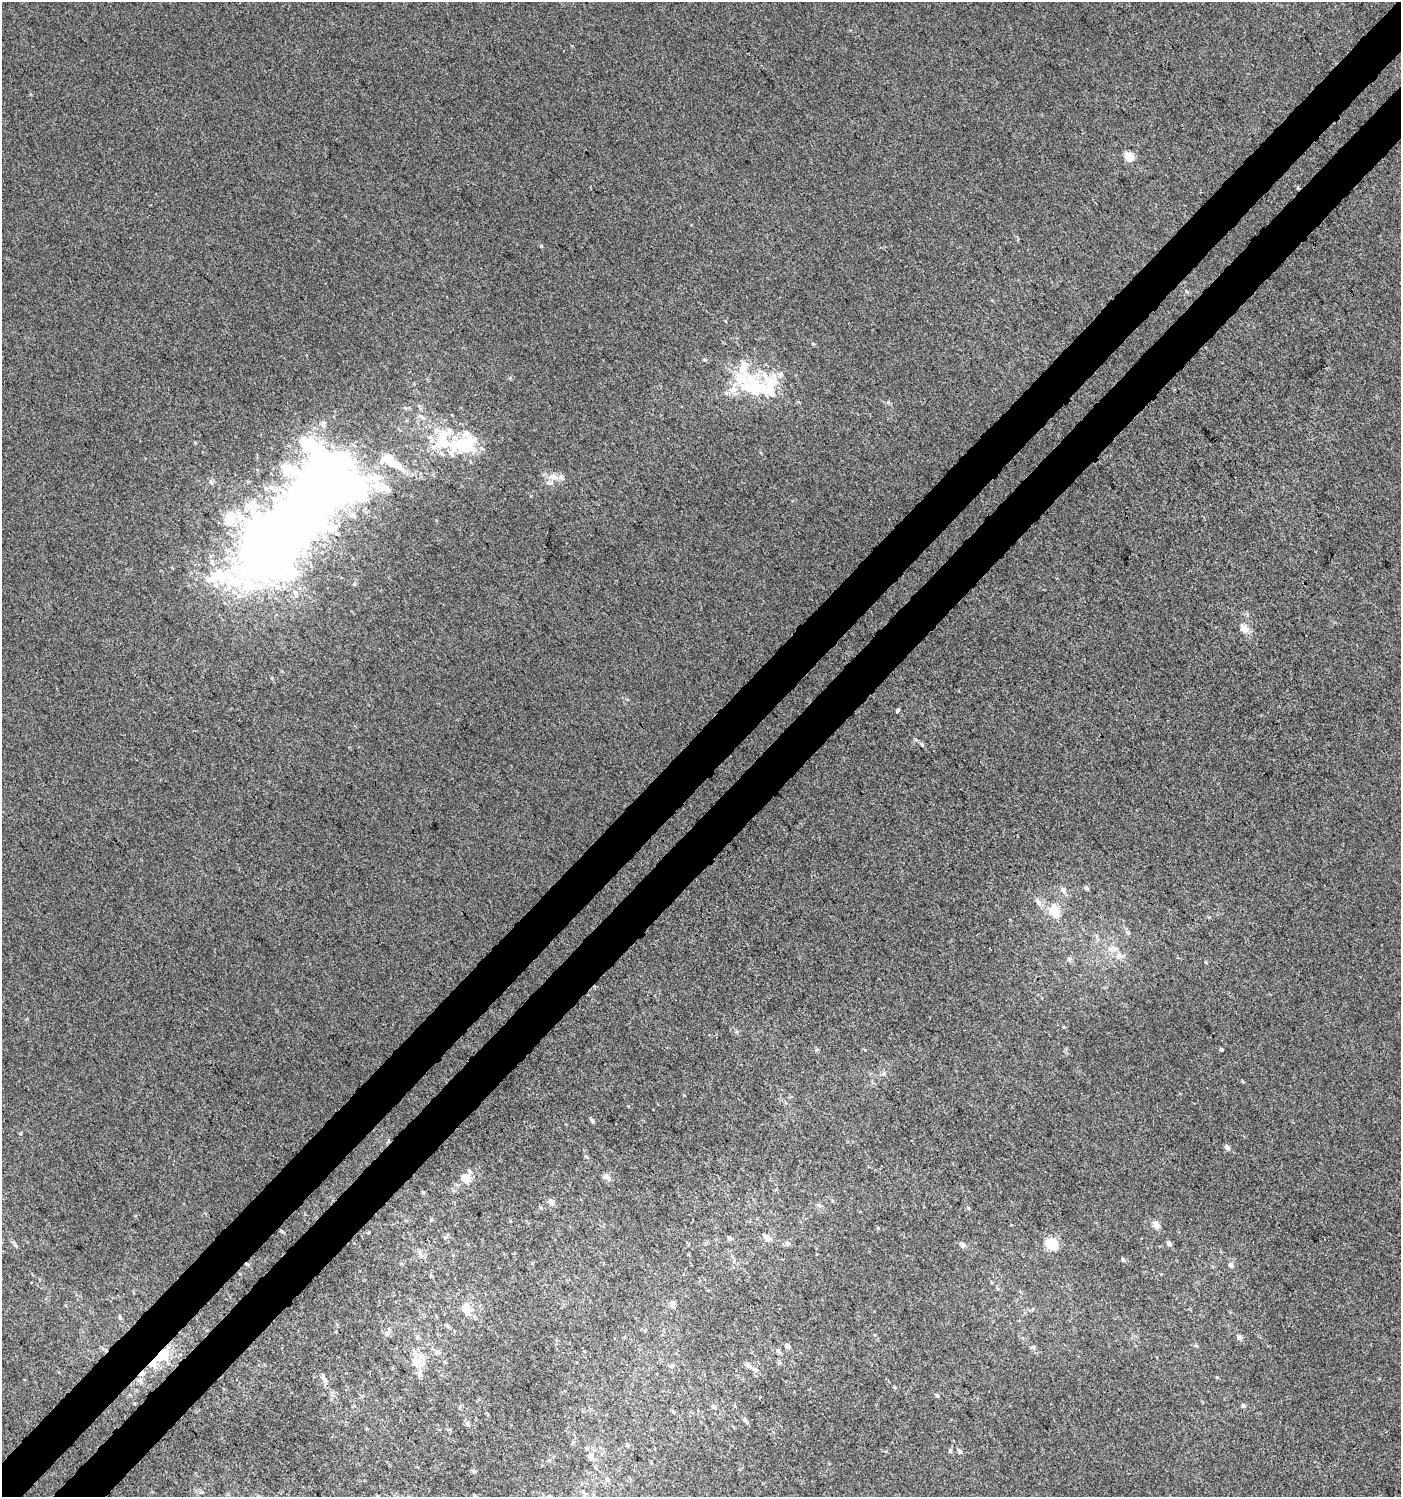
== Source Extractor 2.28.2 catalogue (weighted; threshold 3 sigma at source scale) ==
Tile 7 of 4 x 4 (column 3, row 2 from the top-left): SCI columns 2996-4394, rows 3040-4534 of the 6055 x 6072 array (HDU 1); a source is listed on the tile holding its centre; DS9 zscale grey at full resolution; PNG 1403 x 1499 px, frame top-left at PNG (2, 2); no overlay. Shown black and unused: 7% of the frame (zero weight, under 3 of 4 exposures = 5% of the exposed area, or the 3 px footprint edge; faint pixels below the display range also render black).
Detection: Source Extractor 2.28.2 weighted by HDU 2 'WHT'; one run over the whole footprint, this tile lists its part. Background 6.82e-05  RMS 0.0047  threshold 0.0211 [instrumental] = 3 sigma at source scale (4.5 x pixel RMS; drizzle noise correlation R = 1.50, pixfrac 1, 0.0396/0.0396 arcsec/px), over >= 5 px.
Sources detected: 103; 10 inside a brighter object's white glare — not listed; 21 inside a brighter listed object's ellipse — not listed separately; the other 72 listed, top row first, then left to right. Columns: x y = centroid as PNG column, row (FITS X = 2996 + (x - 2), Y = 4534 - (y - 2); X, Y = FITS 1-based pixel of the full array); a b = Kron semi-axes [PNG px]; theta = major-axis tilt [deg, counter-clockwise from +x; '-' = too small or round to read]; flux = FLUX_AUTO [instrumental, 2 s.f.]
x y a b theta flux
1129 156 7 7 - 7.2
541 246 5 4 - 0.48
1186 291 5 3 - 0.5
813 344 5 3 - 0.45
757 386 64 24 -6 36
405 408 6 4 -43 0.69
421 417 11 4 -32 1.5
464 446 28 21 -10 20
391 461 33 12 -32 13
554 477 14 7 -6 3.6
211 482 6 5 - 1.1
386 489 18 9 -35 5.9
353 515 8 8 - 2
274 543 83 57 47 440
1244 628 11 9 -41 3.4
897 710 5 4 - 0.61
922 745 6 4 -56 0.63
1063 890 9 7 -52 1.9
1038 902 12 5 -56 2
1054 911 13 10 -69 9
1127 932 6 4 -20 0.7
1119 956 10 9 - 2.7
1069 959 7 6 - 1.1
1221 1049 4 4 - 0.64
884 1073 7 5 -70 1
592 1120 8 4 -63 0.85
1227 1148 7 6 - 1.3
607 1177 10 8 -34 2.1
465 1178 13 10 42 4.8
423 1192 5 4 - 0.55
551 1202 9 7 -61 1.8
819 1205 8 3 -19 0.85
968 1208 5 4 - 0.57
431 1220 5 4 - 0.57
1156 1224 10 7 -49 2.4
282 1231 5 4 - 0.59
767 1237 10 7 -50 2.1
730 1238 6 5 - 1.1
788 1243 7 7 - 1.3
1169 1243 6 5 - 1.1
1051 1244 9 8 - 13
15 1245 6 4 -19 0.62
962 1245 8 6 -30 1.5
420 1255 7 4 -71 1.1
1123 1260 5 4 - 0.62
247 1264 6 3 -19 0.68
1231 1265 7 6 - 1.3
672 1304 9 6 84 1.6
466 1309 19 11 -76 6.4
120 1317 6 4 -69 0.74
448 1326 6 5 - 0.79
387 1334 8 5 61 1.3
1239 1338 7 6 - 1.3
787 1346 7 6 - 1.4
1033 1347 6 5 - 0.79
778 1351 7 5 -38 1.2
163 1355 18 14 34 12
416 1361 15 13 26 6.5
749 1366 10 6 -21 1.7
142 1374 7 6 - 1.7
419 1374 10 7 -72 2.2
325 1381 7 6 - 1.4
937 1395 5 4 - 0.61
714 1406 8 5 -48 0.92
1243 1406 6 5 - 0.82
674 1412 5 3 - 0.45
468 1424 7 6 - 1.2
627 1445 6 5 - 0.78
950 1450 5 5 - 0.61
959 1451 7 5 -61 0.89
591 1456 11 8 76 2.3
474 1471 6 5 - 0.69
Overlapping masked pixels (flux is a lower limit): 3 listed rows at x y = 247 1264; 163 1355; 142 1374
Unlisted compact peaks at least as high as the median listed source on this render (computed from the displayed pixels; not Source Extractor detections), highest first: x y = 888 402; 1217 1377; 878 1228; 541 1208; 1209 917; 1206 962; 1087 888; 894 1387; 20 1134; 916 740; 737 1032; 1242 1081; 1064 1027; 816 1050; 510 378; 628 1106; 445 1237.